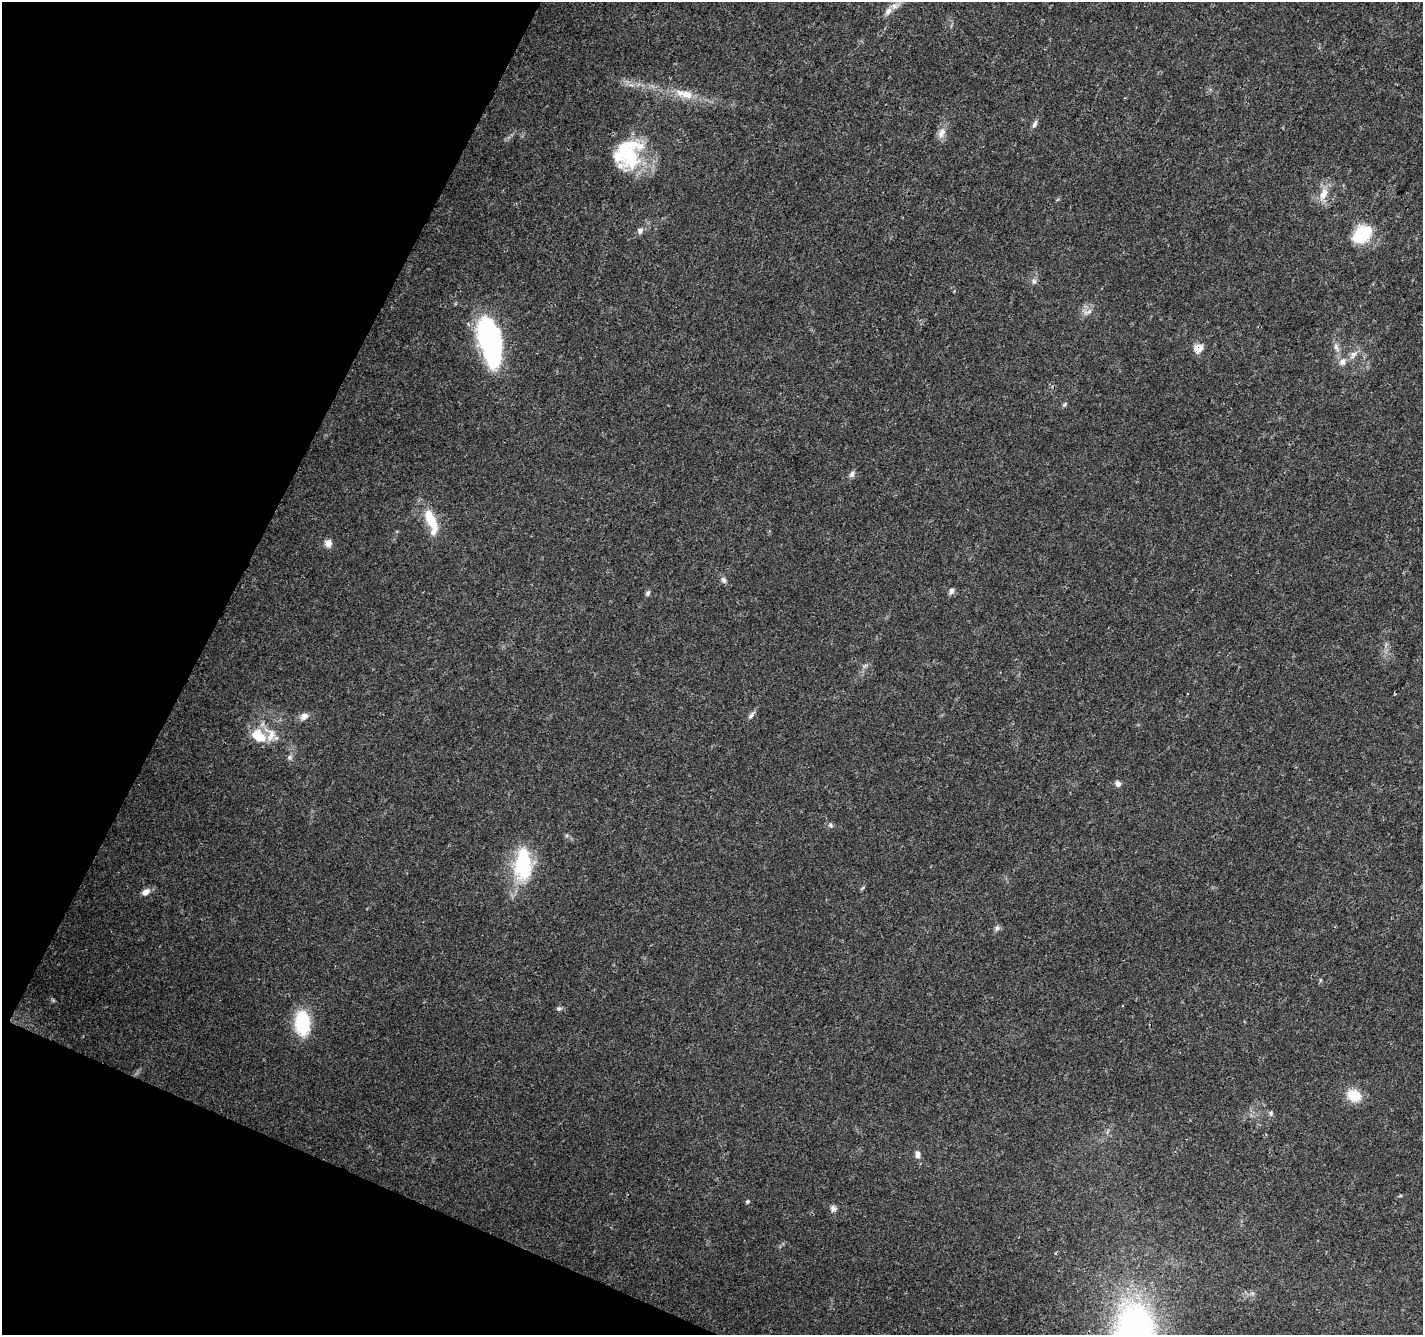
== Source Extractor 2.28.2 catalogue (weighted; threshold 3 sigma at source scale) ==
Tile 9 of 4 x 4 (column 1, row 3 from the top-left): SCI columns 9-1429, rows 1602-2934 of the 5693 x 5801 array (HDU 1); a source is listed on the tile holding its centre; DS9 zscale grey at full resolution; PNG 1425 x 1337 px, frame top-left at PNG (2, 2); no overlay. Shown black and unused: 21% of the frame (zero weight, under 3 of 4 exposures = <1% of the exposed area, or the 3 px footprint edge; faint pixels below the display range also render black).
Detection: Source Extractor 2.28.2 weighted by HDU 2 'WHT'; one run over the whole footprint, this tile lists its part. Background 0.0203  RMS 0.0035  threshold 0.016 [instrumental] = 3 sigma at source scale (4.5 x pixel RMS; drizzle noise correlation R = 1.50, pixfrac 1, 0.0396/0.0396 arcsec/px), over >= 5 px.
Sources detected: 44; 1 inside a brighter object's white glare — not listed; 4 inside a brighter listed object's ellipse — not listed separately; the other 39 listed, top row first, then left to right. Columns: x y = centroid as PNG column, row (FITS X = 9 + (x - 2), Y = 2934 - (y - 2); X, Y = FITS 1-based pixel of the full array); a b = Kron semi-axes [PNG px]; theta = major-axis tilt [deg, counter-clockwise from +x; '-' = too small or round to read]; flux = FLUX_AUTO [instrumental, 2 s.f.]
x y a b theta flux
894 6 11 8 4 2.2
685 94 29 10 -14 6.8
1034 124 11 5 63 1.3
941 133 15 9 63 2.7
629 154 40 31 89 26
1323 194 17 10 69 4.3
640 231 9 7 56 1.3
1362 234 19 13 42 19
1034 281 7 6 - 0.95
1088 312 16 5 22 1.6
492 346 44 24 -75 46
1336 347 12 6 -77 1.7
1198 348 5 5 - 8.8
1353 354 11 7 55 2
1342 362 10 8 83 1.9
1065 404 5 5 - 0.57
852 474 9 6 58 1.2
431 519 32 11 -66 9.9
328 543 9 9 - 2.1
724 580 9 7 -65 1.1
951 591 8 6 74 1.1
648 593 8 5 63 0.86
751 715 13 5 49 1.2
304 716 11 8 32 2.1
259 736 22 14 -35 8.4
290 757 7 6 - 0.88
1118 784 8 6 -66 1.4
830 825 7 6 - 0.84
523 864 43 21 90 23
146 892 11 8 31 2.1
997 928 8 6 77 1
1320 980 6 4 71 0.42
559 1008 7 5 -6 0.7
302 1023 25 15 -87 19
1354 1095 17 13 -36 7.8
1271 1113 7 5 79 0.72
917 1154 10 7 -90 1.6
747 1201 5 4 - 0.47
833 1208 9 8 - 1.2
Overlapping masked pixels (flux is a lower limit): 1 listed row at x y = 1198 348